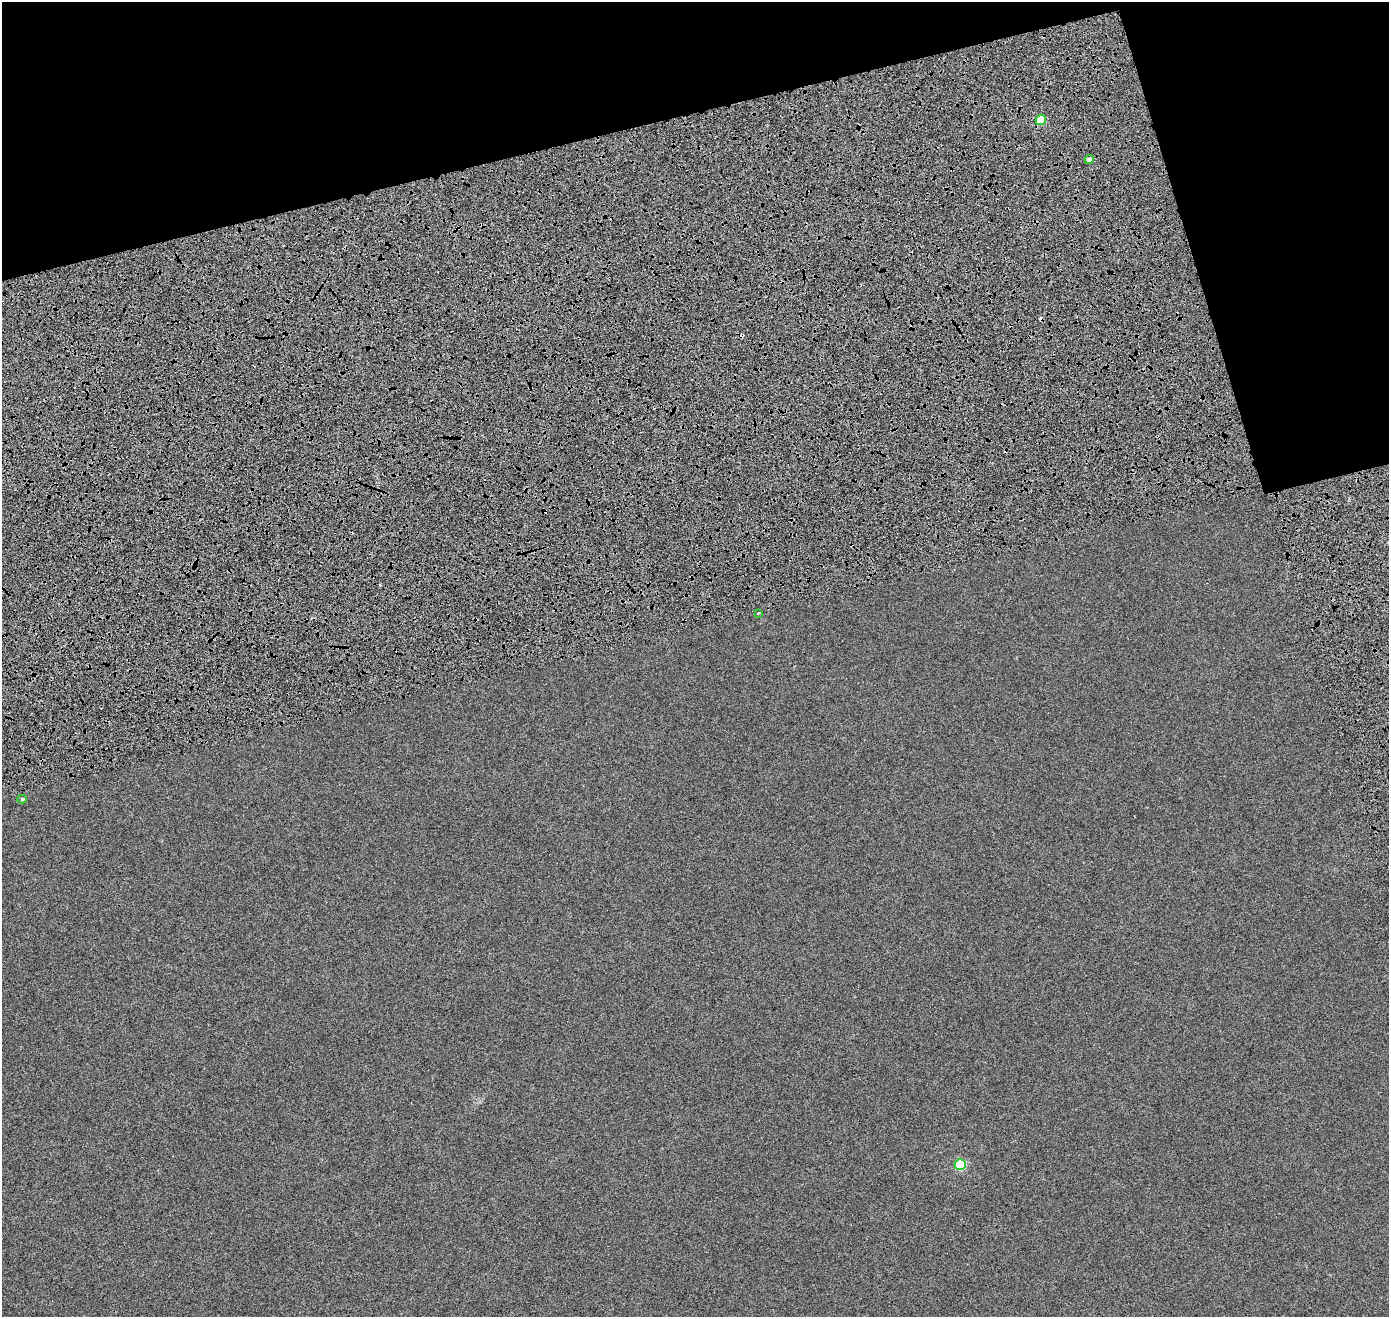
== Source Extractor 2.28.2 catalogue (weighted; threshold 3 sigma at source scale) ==
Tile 3 of 4 x 4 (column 3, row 1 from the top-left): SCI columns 2926-4312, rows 4154-5468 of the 5840 x 5638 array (HDU 1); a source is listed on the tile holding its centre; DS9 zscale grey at full resolution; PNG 1391 x 1319 px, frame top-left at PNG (2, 2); each listed source drawn as its Kron ellipse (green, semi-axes under 4 px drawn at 4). Shown black and unused: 15% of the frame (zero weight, under 4 of 8 exposures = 7% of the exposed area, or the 3 px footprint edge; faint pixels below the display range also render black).
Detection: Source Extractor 2.28.2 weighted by HDU 2 'WHT'; one run over the whole footprint, this tile lists its part. Background 3.17e-06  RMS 0.0016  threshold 0.00671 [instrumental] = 3 sigma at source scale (4.09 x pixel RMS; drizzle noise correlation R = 1.36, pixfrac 0.8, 0.0396/0.0396 arcsec/px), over >= 5 px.
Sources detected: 8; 3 cosmic-ray / hot-pixel residue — neither listed nor drawn; the other 5 listed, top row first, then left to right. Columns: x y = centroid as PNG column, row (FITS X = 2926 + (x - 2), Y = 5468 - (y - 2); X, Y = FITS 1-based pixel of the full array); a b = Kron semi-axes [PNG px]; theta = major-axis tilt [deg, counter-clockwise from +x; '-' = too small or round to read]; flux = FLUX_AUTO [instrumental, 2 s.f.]
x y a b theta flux
1041 120 5 5 - 3.6
1089 159 5 4 - 0.59
758 613 3 2 - 0.1
22 799 5 4 - 0.17
960 1165 5 5 - 7.9
Overlapping masked pixels (flux is a lower limit): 1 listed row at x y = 1041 120